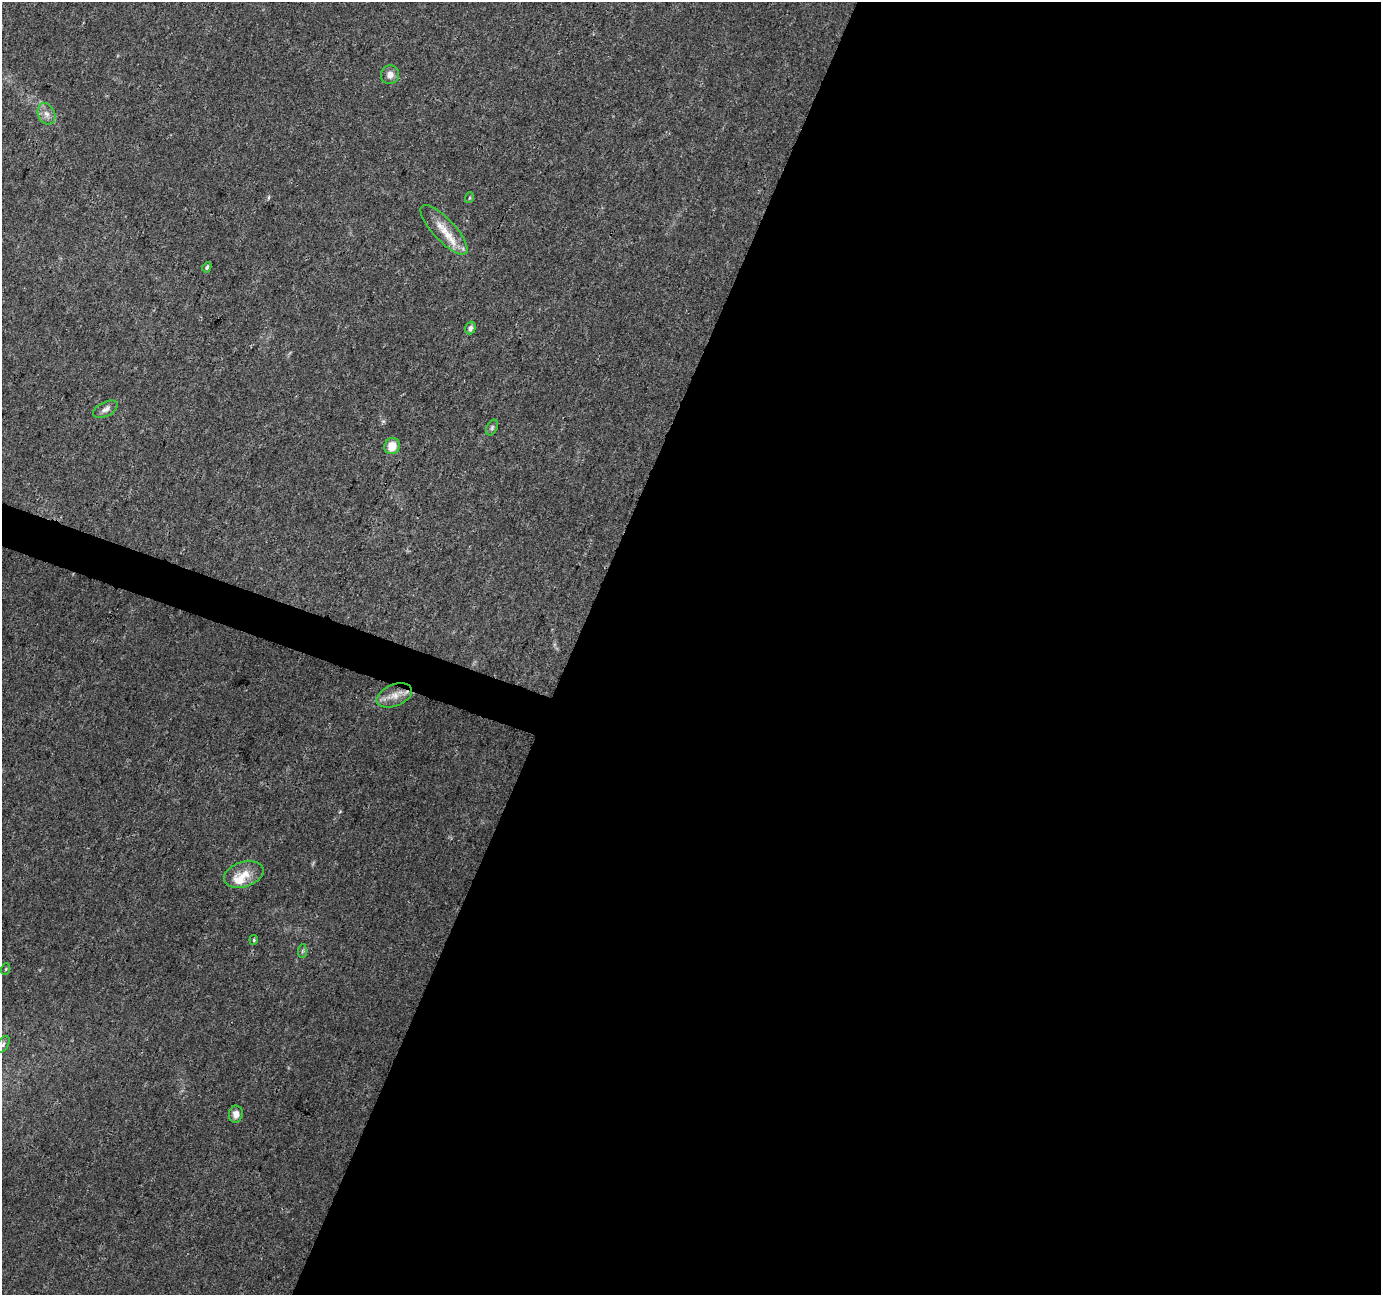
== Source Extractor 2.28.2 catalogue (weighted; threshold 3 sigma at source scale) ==
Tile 12 of 4 x 4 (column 4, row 3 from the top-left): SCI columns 4149-5527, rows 1571-2863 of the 5527 x 5664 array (HDU 1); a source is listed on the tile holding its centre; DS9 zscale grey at full resolution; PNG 1383 x 1297 px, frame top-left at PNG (2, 2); each listed source drawn as its Kron ellipse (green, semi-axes under 4 px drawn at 4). Shown black and unused: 60% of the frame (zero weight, under 3 of 4 exposures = <1% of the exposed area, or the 3 px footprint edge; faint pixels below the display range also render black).
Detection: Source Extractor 2.28.2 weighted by HDU 2 'WHT'; one run over the whole footprint, this tile lists its part. Background 0.022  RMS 0.0036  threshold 0.016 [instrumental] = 3 sigma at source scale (4.5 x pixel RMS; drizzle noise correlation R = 1.50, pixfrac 1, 0.0396/0.0396 arcsec/px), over >= 5 px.
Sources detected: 18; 2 inside a brighter listed object's ellipse — not listed separately; the other 16 listed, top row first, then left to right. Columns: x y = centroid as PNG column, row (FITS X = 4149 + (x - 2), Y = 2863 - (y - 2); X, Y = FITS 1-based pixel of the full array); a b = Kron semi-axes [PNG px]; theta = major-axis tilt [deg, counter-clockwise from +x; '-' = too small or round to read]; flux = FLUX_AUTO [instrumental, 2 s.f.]
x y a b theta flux
390 75 9 9 - 2.2
46 114 11 8 -66 2.2
469 198 5 3 - 0.39
444 230 32 11 -47 7.1
207 267 5 4 - 0.7
470 328 6 5 - 1.3
105 409 13 7 27 1.8
492 428 8 5 64 0.81
392 446 8 7 - 5.4
394 695 18 11 22 4.2
244 874 20 12 18 5.7
254 940 5 3 - 0.41
302 951 7 4 88 0.64
6 969 6 3 71 0.41
3 1044 9 5 57 0.88
236 1114 8 7 - 2.5
Isophote crosses this tile's border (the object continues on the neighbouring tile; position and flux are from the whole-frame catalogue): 1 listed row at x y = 3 1044